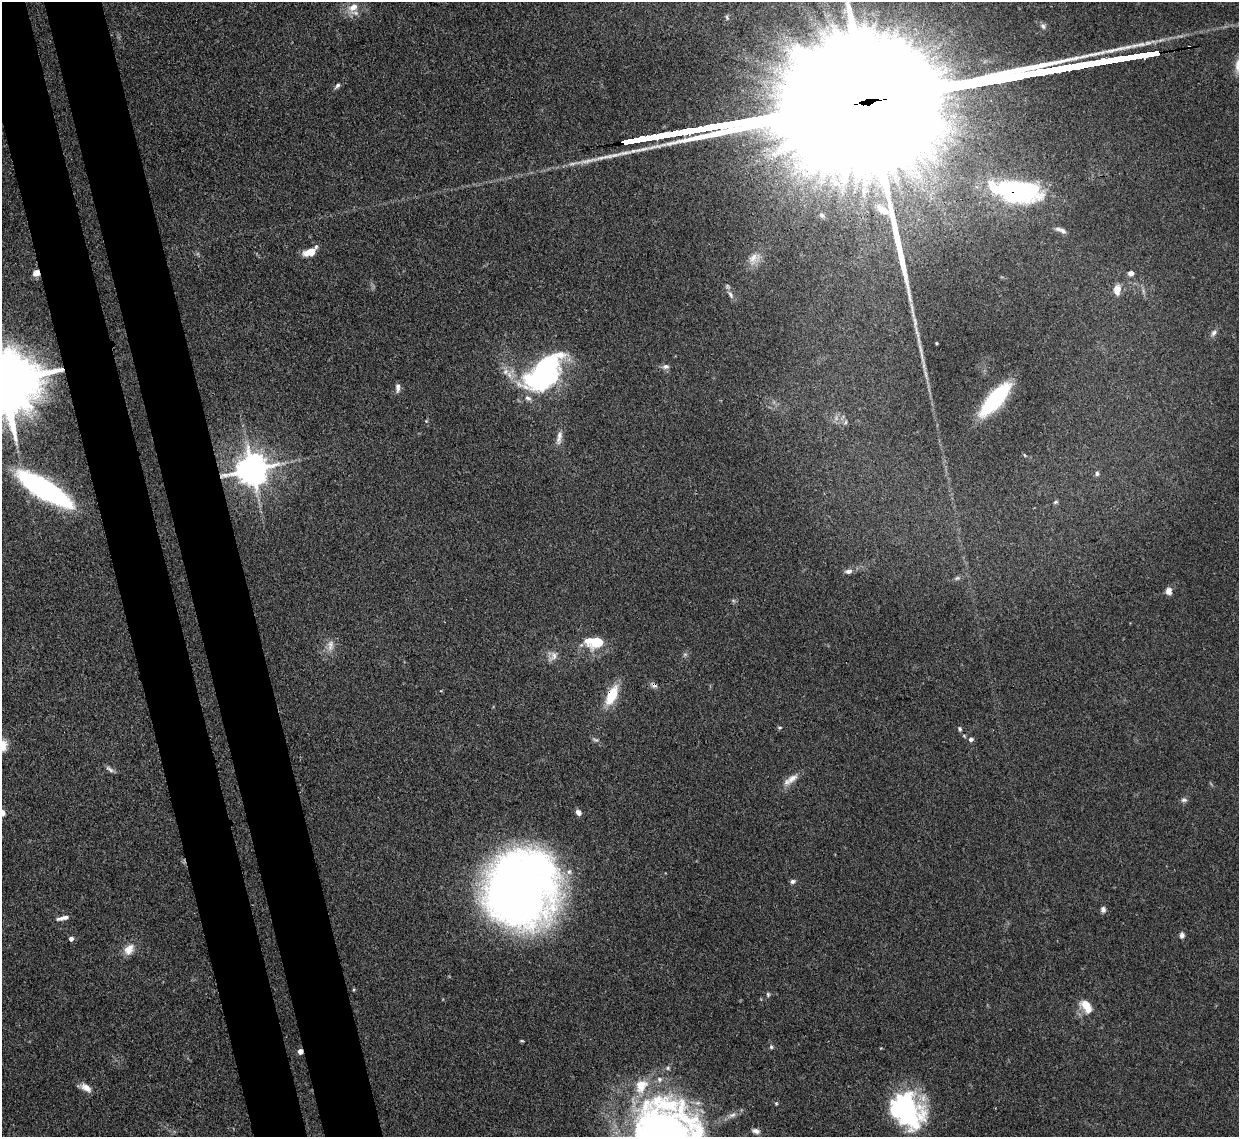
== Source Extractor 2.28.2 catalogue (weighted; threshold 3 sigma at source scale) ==
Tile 11 of 4 x 4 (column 3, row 3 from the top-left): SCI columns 2558-3794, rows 1349-2483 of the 5110 x 5091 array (HDU 1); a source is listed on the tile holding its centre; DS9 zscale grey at full resolution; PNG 1241 x 1139 px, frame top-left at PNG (2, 2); no overlay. Shown black and unused: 9% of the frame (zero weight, under 3 of 4 exposures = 9% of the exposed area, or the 3 px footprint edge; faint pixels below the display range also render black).
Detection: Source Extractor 2.28.2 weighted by HDU 2 'WHT'; one run over the whole footprint, this tile lists its part. Background 0.146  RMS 0.0052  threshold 0.0234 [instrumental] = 3 sigma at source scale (4.5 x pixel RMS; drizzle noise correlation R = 1.50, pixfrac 1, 0.05/0.05 arcsec/px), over >= 5 px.
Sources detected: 74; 1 too faint to see at this stretch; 2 inside a brighter object's white glare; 1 long thin detection or spike segment (spike, bleed or trail) — not listed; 4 inside a brighter listed object's ellipse — not listed separately; the other 66 listed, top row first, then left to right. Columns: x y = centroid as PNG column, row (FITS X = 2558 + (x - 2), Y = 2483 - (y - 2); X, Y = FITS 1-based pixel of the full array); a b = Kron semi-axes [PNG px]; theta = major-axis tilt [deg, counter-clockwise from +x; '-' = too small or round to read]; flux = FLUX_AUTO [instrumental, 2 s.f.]
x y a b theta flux
353 7 15 10 39 6.7
727 17 7 4 -70 0.85
1043 26 8 6 -62 1.4
337 86 9 5 46 1.3
909 172 11 5 -22 3.1
836 183 17 10 -40 7.9
1016 191 56 26 -10 75
882 210 18 8 -31 5.5
822 215 7 6 - 1.3
1063 231 11 6 -36 2
310 252 15 7 27 8.1
753 258 17 10 73 5
36 273 5 5 - 5.4
1131 273 5 5 - 2.4
1117 290 11 7 86 5.4
730 295 11 5 -65 2
915 322 18 5 -83 3.3
1213 333 10 6 57 1.8
936 343 3 2 - 0.55
922 355 26 4 -79 4.4
666 366 9 6 0 1.9
505 371 9 7 71 2.8
544 373 28 16 49 150
4 381 25 16 8 6200
398 388 11 6 -89 2
528 398 9 6 -29 2.1
995 399 35 11 49 56
426 421 4 4 - 0.5
846 422 6 4 70 0.69
559 437 21 7 80 3.7
252 469 10 9 - 1100
1097 474 7 5 -89 1.1
44 489 51 14 -31 110
1055 502 7 4 27 0.86
848 571 10 6 1 2.1
957 578 7 4 36 0.94
1168 591 9 7 -85 2.9
597 642 17 11 11 16
330 645 16 8 81 4
553 656 16 9 55 3.6
654 685 9 7 -38 1.8
612 695 26 11 65 14
960 729 6 4 -70 0.93
971 739 5 5 - 1.8
109 769 13 5 -35 1.6
791 780 23 8 36 4.9
1184 800 9 6 7 1.5
578 812 6 5 - 2.6
2 813 9 7 -74 2.9
792 881 6 5 - 1.4
521 891 66 59 71 470
1103 910 7 6 - 1.7
63 918 15 4 14 2.7
1182 935 8 6 83 1.6
71 939 4 4 - 2.2
129 949 16 11 54 5.6
768 994 6 5 - 0.8
1086 1006 17 9 -57 8.7
771 1047 6 5 - 0.9
300 1051 4 4 - 4.2
668 1068 5 5 - 0.94
86 1088 15 9 -33 4.2
907 1111 41 26 -62 77
732 1115 11 5 19 2.3
756 1131 10 6 -16 2.2
660 1135 60 57 -83 420
Overlapping masked pixels (flux is a lower limit): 9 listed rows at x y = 1016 191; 36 273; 4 381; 252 469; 654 685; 612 695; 521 891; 300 1051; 660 1135
Isophote crosses this tile's border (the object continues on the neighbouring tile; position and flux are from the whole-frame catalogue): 3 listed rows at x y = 4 381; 2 813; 660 1135